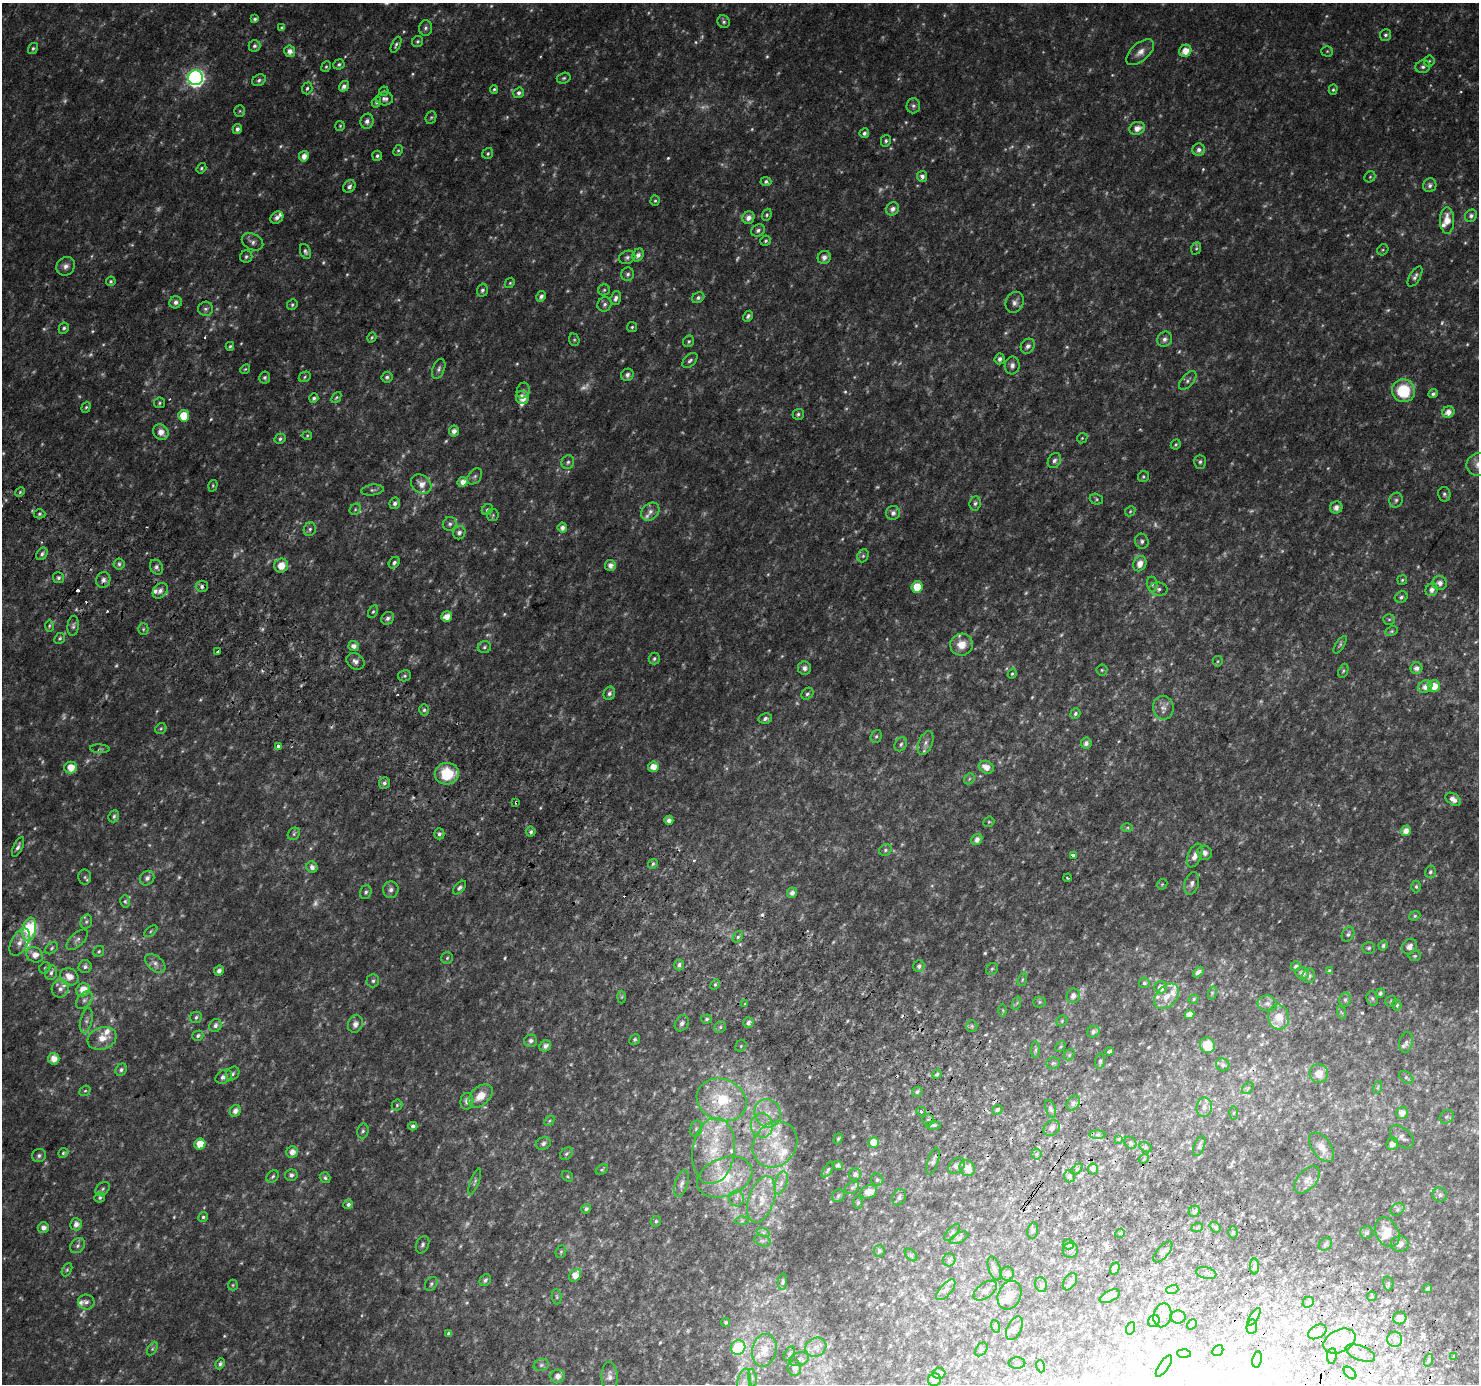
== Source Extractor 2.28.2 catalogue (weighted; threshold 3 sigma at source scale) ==
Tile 6 of 4 x 4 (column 2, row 2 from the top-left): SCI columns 1508-2984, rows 3056-4437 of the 5961 x 6042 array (HDU 1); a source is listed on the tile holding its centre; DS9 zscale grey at full resolution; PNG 1481 x 1386 px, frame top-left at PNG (2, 3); each listed source drawn as its Kron ellipse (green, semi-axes under 4 px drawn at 4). Shown black and unused: <1% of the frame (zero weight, under 2 of 3 exposures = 2% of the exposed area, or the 3 px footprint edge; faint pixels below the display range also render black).
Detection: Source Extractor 2.28.2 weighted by HDU 2 'WHT'; one run over the whole footprint, this tile lists its part. Background 0.0376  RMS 0.0091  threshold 0.0411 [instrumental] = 3 sigma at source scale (4.5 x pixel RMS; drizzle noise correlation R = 1.50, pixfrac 1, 0.0396/0.0396 arcsec/px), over >= 5 px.
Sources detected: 756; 123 too faint to see at this stretch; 3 inside a brighter object's white glare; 11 cosmic-ray / hot-pixel residue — neither listed nor drawn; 34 inside a brighter listed object's ellipse — not listed separately; of the other 585, all 500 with FLUX_AUTO >= 1.18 (the completeness limit of this list) listed and drawn (85 fainter detections not listed), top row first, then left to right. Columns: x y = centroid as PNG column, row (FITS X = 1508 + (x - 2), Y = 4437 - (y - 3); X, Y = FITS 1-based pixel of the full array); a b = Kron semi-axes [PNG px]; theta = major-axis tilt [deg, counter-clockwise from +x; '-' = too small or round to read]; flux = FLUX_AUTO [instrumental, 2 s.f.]
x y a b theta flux
255 19 4 4 - 2
724 22 6 6 - 2.1
282 28 4 3 - 1.8
425 28 8 6 87 2.5
1385 35 6 5 - 2.2
418 41 6 5 - 1.8
396 45 8 4 65 2
254 46 6 6 - 2.3
33 48 6 5 - 1.7
290 51 5 5 - 6.1
1185 51 6 5 - 11
1327 51 5 5 - 1.2
1140 52 17 8 41 7.3
1429 61 5 5 - 1.6
339 64 6 5 - 1.9
326 67 6 4 66 1.3
1423 67 7 6 - 2.8
196 78 7 7 - 280
564 78 7 5 17 1.8
259 80 7 5 30 2.4
344 86 6 4 54 4.2
307 88 6 5 - 2.1
494 89 4 3 - 1.5
1333 90 5 4 - 1.5
384 91 5 4 - 1.2
519 93 5 5 - 2.9
385 99 8 6 4 3.7
376 102 5 4 - 2.4
913 106 7 6 - 2.6
240 111 6 5 - 1.4
431 118 6 5 - 1.5
367 121 7 6 - 4.4
340 126 5 5 - 1.2
1137 128 8 6 20 8.2
237 129 5 4 - 3.5
864 133 5 5 - 2.9
886 141 6 5 - 2
398 150 6 4 62 1.4
1199 150 6 6 - 4
488 153 6 5 - 1.7
304 156 5 5 - 7.1
377 156 5 5 - 2.3
201 168 5 4 - 1.5
922 176 5 5 - 4.1
1370 177 6 5 - 1.4
766 182 5 4 - 2.2
1430 185 7 6 - 2.9
349 186 7 5 41 3.2
655 201 5 4 - 1.4
892 209 7 6 - 4.9
767 215 6 4 69 1.6
1471 216 6 5 - 3
277 218 7 5 36 3.3
748 218 6 6 - 5.8
1447 221 13 7 -90 13
758 230 7 5 28 2.8
765 241 5 4 - 1.6
252 242 11 8 -27 4.2
1196 248 6 5 - 1.5
1383 250 6 5 - 1.4
305 251 8 5 -70 2.4
638 255 7 5 57 4.3
246 257 6 6 - 2.1
627 257 8 6 24 2.7
824 257 7 6 - 5
66 266 10 8 44 4.9
628 274 7 6 - 2.7
1415 277 11 5 59 3.3
111 281 5 4 - 1.5
510 283 5 4 - 1.3
482 290 6 5 - 2.3
604 290 6 5 - 1.5
541 296 6 4 61 3.6
616 298 7 5 71 3.9
698 298 6 5 - 2.5
176 302 6 6 - 4.4
1015 302 11 8 66 4.3
604 304 7 6 - 3
292 305 5 5 - 1.7
205 309 7 7 - 2.8
748 316 6 4 61 2.2
632 327 5 5 - 1.4
64 328 6 5 - 1.9
372 337 5 4 - 1.3
1165 339 8 7 - 3.6
574 340 6 5 - 1.5
689 341 6 5 - 1.7
230 346 4 3 - 1.3
1028 346 8 6 53 4.3
1000 359 5 5 - 3.2
690 360 9 5 44 2.4
1012 365 9 7 87 3.9
245 369 5 4 - 1.2
439 369 10 6 69 3
627 375 6 6 - 3.4
305 377 6 5 - 1.4
387 377 5 5 - 2.6
265 378 6 5 - 1.9
1188 380 11 6 49 3
523 390 8 6 73 2.5
1403 391 11 11 - 42
1433 394 5 4 - 2.3
336 397 6 4 49 1.3
522 397 6 6 - 11
314 398 5 4 - 2.4
159 403 6 5 - 1.6
86 407 6 4 70 1.3
1448 412 6 5 - 7.3
798 414 5 5 - 2.1
184 416 5 5 - 22
454 431 5 5 - 5.1
161 432 8 7 - 8.4
307 436 5 4 - 1.2
1082 438 6 4 44 1.3
280 439 6 5 - 2.1
1176 444 5 4 - 1.5
1054 461 8 6 59 3.2
568 462 7 6 - 2.5
1200 462 7 6 - 2.2
1478 465 11 11 - 7.8
475 476 9 6 50 2.7
1143 477 6 5 - 1.7
463 482 5 5 - 8.1
421 484 11 8 -39 8.7
213 486 6 4 72 1.2
372 490 11 5 7 2.6
20 492 5 4 - 1.4
1444 494 7 6 - 2.3
1096 499 7 5 -17 1.6
1396 500 7 6 - 2.8
395 503 5 5 - 3.2
975 503 7 5 83 2.3
1336 507 6 6 - 5.5
355 509 6 5 - 1.4
487 510 6 5 - 1.9
1130 511 5 4 - 1.3
650 512 10 8 46 5.1
893 513 7 7 - 3.8
39 514 6 4 2 1.6
493 515 6 5 - 1.5
450 524 7 6 - 2.6
562 527 5 4 - 4.6
310 529 7 6 - 2.3
459 533 7 6 - 4
1142 541 7 6 - 2.9
42 554 7 5 52 2.7
863 556 7 5 68 1.9
394 563 6 5 - 2.7
119 564 5 5 - 2.3
1140 564 8 6 63 8.8
610 565 5 5 - 5.8
281 566 7 6 - 13
156 567 8 6 -61 2.8
59 578 5 5 - 2
103 580 8 7 - 3.9
1402 580 5 4 - 1.3
1440 583 7 7 - 5.7
1152 584 7 5 -83 2.4
202 586 6 5 - 2.7
917 587 6 5 - 21
1158 589 9 6 -9 3.1
1432 590 6 6 - 4.6
160 591 8 6 50 4
1401 597 6 5 - 2.4
373 612 6 4 61 1.6
447 617 6 5 - 8.2
388 618 7 6 - 3.4
1389 619 6 5 - 1.6
49 626 6 4 89 1.5
73 626 10 5 84 2.5
143 629 5 5 - 1.5
1392 631 6 4 27 1.4
60 638 6 5 - 1.9
961 645 11 11 - 12
1340 645 10 4 56 1.9
354 646 5 5 - 5.3
484 647 7 6 - 2.1
218 651 3 3 - 5.6
654 659 6 5 - 2
355 661 9 7 -34 4.8
1218 661 5 5 - 1.3
804 668 6 6 - 4.2
1417 668 6 5 - 4.8
1102 670 5 5 - 1.4
1343 671 7 4 70 1.5
1012 674 5 4 - 1.4
405 676 6 5 - 1.8
1434 686 6 6 - 14
1425 687 7 6 - 6.2
609 693 7 5 67 3
807 694 6 5 - 2.4
1163 708 12 10 -81 6.5
424 710 5 5 - 2.3
1075 713 5 4 - 2.2
765 719 7 5 12 2.9
161 729 6 5 - 1.4
876 736 7 5 67 1.9
925 743 12 7 69 4.5
1086 743 5 5 - 4.1
901 744 7 5 56 2.2
278 746 3 3 - 11
100 749 10 3 -3 1.5
653 767 5 5 - 11
986 767 8 6 -25 8.7
70 768 6 6 - 13
447 774 12 10 3 33
969 779 6 4 49 1.6
384 783 6 5 - 2.8
1453 799 8 5 -34 5.6
516 802 4 2 - 1.9
114 816 6 5 - 2
669 820 4 4 - 4.6
989 822 6 5 - 1.2
1127 827 6 4 1 1.4
1406 831 5 5 - 7.7
531 832 5 5 - 2.8
294 834 7 5 48 2
439 834 5 5 - 2.7
977 840 6 5 - 5.5
18 847 10 4 65 3.2
885 850 6 5 - 2
1205 853 7 7 - 4.8
1073 855 3 3 - 7
1195 855 13 6 66 6.2
653 864 5 4 - 1.6
312 867 6 5 - 4.9
1430 872 6 5 - 2.5
85 877 7 6 - 2.2
147 878 8 6 48 3.7
1067 878 4 2 - 1.5
1192 883 11 7 73 4.4
1162 884 6 5 - 1.3
1416 886 6 4 -89 1.9
459 888 8 5 46 2.5
391 890 8 8 - 3.7
366 892 7 5 72 2.3
792 893 5 5 - 4.5
125 901 6 5 - 1.7
1415 916 6 4 23 1.5
86 922 7 5 74 1.9
29 929 12 6 79 110
151 931 7 4 37 1.4
1348 934 8 6 61 2.2
738 937 6 4 53 1.7
77 940 13 6 44 3.8
20 942 15 8 62 6.9
1383 945 5 4 - 1.9
1409 947 8 7 - 5.5
51 948 7 5 43 1.8
1369 948 6 6 - 2
99 951 6 5 - 1.4
35 955 9 7 -31 9
1415 956 6 5 - 1.5
447 958 6 5 - 1.7
155 963 12 7 -41 5
679 965 5 4 - 2.9
919 966 6 5 - 3.5
1296 966 5 4 - 2.7
85 967 6 6 - 2.9
45 968 6 5 - 1.5
992 969 6 5 - 1.7
219 971 5 5 - 4.3
1329 971 3 3 - 1.6
1198 972 6 4 43 3.9
51 973 7 5 72 2.9
1302 973 7 6 - 4.7
1309 976 7 6 - 3.2
69 977 10 8 -32 10
1022 979 7 4 71 1.3
373 981 6 6 - 2.4
1144 983 5 5 - 1.6
715 985 6 4 62 1.7
1161 987 6 6 - 6.2
60 989 9 8 - 5
83 990 7 6 - 15
1212 993 7 4 73 1.5
1380 993 5 4 - 2.3
1073 996 7 6 - 5.2
1167 996 15 10 46 11
622 997 6 4 88 1.2
1372 998 7 5 -74 2
1194 999 5 4 - 1.4
84 1000 10 6 47 3.7
1345 1000 7 5 76 2.1
1391 1001 6 5 - 1.6
1039 1002 6 5 - 1.6
1017 1003 7 4 71 1.4
1267 1003 10 8 -8 4.2
745 1004 3 2 - 2.9
1397 1005 5 5 - 2.3
1003 1010 6 4 -89 1.2
1341 1012 6 4 -70 1.3
1189 1014 5 4 - 7.1
196 1017 6 5 - 2.2
1278 1017 12 10 -78 14
707 1019 5 4 - 1.6
86 1021 13 6 76 3.6
1062 1021 6 5 - 1.3
682 1023 8 6 61 3.5
748 1023 5 5 - 3.2
355 1024 9 7 70 5.5
215 1025 7 6 - 3.5
972 1026 6 5 - 1.7
720 1027 6 5 - 2
1093 1032 6 5 - 3.1
198 1036 6 5 - 2
102 1038 15 11 19 13
635 1039 5 5 - 1.6
531 1041 6 6 - 3
1406 1042 10 6 79 2.9
1207 1045 8 7 - 16
545 1046 6 5 - 4.5
741 1046 6 5 - 1.5
1061 1047 6 4 44 1.2
1036 1050 8 4 89 1.9
1109 1051 4 3 - 2
1069 1055 6 4 47 1.5
54 1059 6 5 - 10
1100 1061 7 5 80 1.8
1053 1063 7 5 2 2
1223 1065 7 6 - 2.9
121 1070 6 5 - 2.3
233 1074 7 6 - 2.4
937 1074 5 4 - 1.8
1319 1074 9 9 - 10
224 1077 9 6 30 4.9
1406 1077 8 5 -38 2
1378 1087 6 4 71 1.3
1248 1088 6 5 - 1.7
85 1091 6 5 - 1.5
917 1092 5 4 - 2.3
480 1096 14 9 42 13
722 1100 25 20 -20 60
467 1101 8 6 83 4.7
1073 1103 8 6 61 3.1
397 1105 5 5 - 1.4
1204 1107 10 7 82 5.4
1051 1109 9 5 -72 2.2
997 1110 5 4 - 2.2
235 1111 6 5 - 5.4
921 1112 5 4 - 2
768 1113 14 13 - 15
1234 1113 6 4 89 1.5
1402 1113 6 6 - 6.5
1447 1117 7 6 - 2.2
928 1120 6 5 - 1.9
549 1121 6 4 46 1.4
762 1125 12 11 - 12
934 1125 7 3 0 1.7
413 1126 4 4 - 2.8
1052 1128 9 7 38 4.3
696 1129 8 6 74 2.3
363 1131 7 5 75 2
1097 1135 8 4 0 2.3
1402 1137 14 8 -43 5
838 1139 6 4 71 1.6
1119 1139 3 3 - 4.2
874 1142 5 5 - 17
1130 1143 6 5 - 2
200 1144 5 5 - 16
543 1144 7 6 - 3.3
775 1144 24 21 50 36
1392 1144 6 5 - 6.1
1199 1146 10 5 69 2.8
1146 1147 7 4 -27 1.9
1321 1147 17 9 -54 8.5
714 1151 33 21 82 49
292 1152 6 5 - 7.1
63 1153 5 4 - 1.6
566 1154 7 5 45 2.1
1036 1154 5 5 - 2
39 1155 7 6 - 2.6
1144 1159 5 4 - 1.4
933 1161 14 5 72 3.4
838 1165 5 4 - 2.2
957 1166 9 6 39 4.7
967 1168 8 7 - 9.9
1077 1169 6 4 45 1.6
1093 1169 5 5 - 5.5
602 1170 6 4 28 1.4
828 1170 9 4 56 1.8
855 1174 6 6 - 3.3
291 1175 6 5 - 2.8
273 1176 7 5 46 2.1
567 1176 6 5 - 1.3
1070 1176 6 5 - 2.5
725 1177 28 19 20 45
325 1178 5 5 - 1.8
877 1180 6 6 - 2.1
1307 1180 16 9 47 6.4
475 1182 14 4 69 2.3
781 1183 12 6 71 5
682 1184 14 6 72 4.4
852 1188 8 5 35 2.3
103 1189 8 5 42 2.4
869 1192 9 6 22 9.3
1440 1195 7 7 - 3.1
838 1196 7 6 - 2.2
100 1197 5 5 - 2.1
899 1197 8 6 64 3.3
736 1198 8 7 - 4
761 1199 24 13 72 20
858 1203 6 5 - 1.7
348 1204 5 4 - 3.6
586 1209 5 4 - 2.6
1398 1209 7 6 - 2.1
1194 1211 6 5 - 2.4
203 1217 5 4 - 1.9
656 1221 5 5 - 1.8
742 1221 7 4 2 1.5
76 1224 6 5 - 5.8
1215 1227 6 4 -39 1.9
43 1228 5 5 - 4.9
1197 1228 6 4 20 1.3
1033 1231 8 5 80 1.7
763 1232 7 4 -18 2.1
952 1232 10 5 49 2.5
1233 1232 6 4 -89 2
1387 1232 16 11 -62 14
1120 1233 5 4 - 1.3
1367 1233 6 6 - 1.9
959 1238 10 5 25 2.5
762 1241 9 5 -18 2.4
1068 1244 6 5 - 2.9
1325 1244 7 5 39 2.2
1400 1244 9 8 - 5.2
423 1245 9 6 66 2.7
78 1246 8 6 47 2.8
1070 1250 7 7 - 2.8
879 1251 6 5 - 2.4
561 1252 7 5 69 1.6
1163 1252 13 6 49 3.1
911 1255 7 4 -45 1.9
949 1260 6 6 - 2.2
1255 1266 8 4 90 2
994 1268 12 5 -72 3.3
1115 1268 6 4 71 6.5
67 1270 7 4 63 1.5
1206 1273 10 5 -12 2.9
1007 1274 7 6 - 4.1
575 1275 7 5 54 11
485 1280 6 5 - 2.3
783 1282 8 4 86 1.8
1070 1282 9 6 58 3.1
1388 1283 7 5 -80 1.6
431 1284 7 5 56 2.3
233 1285 5 5 - 1.2
1041 1285 8 6 -69 2.6
1428 1289 4 4 - 2.3
946 1290 13 5 49 4.2
1172 1290 6 4 17 1.7
985 1291 13 7 36 4.2
1009 1295 15 11 67 11
1110 1296 11 5 26 4.5
1372 1296 5 4 - 1.3
557 1297 8 5 -84 1.9
86 1302 8 7 - 3.5
1308 1302 6 5 - 1.7
1162 1315 12 9 76 7.3
1178 1317 8 6 -1 2.8
1254 1317 10 4 57 2
1400 1318 6 6 - 9.5
1154 1321 6 5 - 2.2
726 1322 4 4 - 1.7
1192 1324 5 3 - 1.8
995 1326 6 4 -70 1.4
1252 1327 7 5 83 1.7
1014 1328 13 7 64 4.5
1131 1328 6 4 71 1.4
1317 1332 10 6 29 6
449 1334 4 3 - 2.7
1395 1339 7 7 - 4.3
1340 1341 17 11 26 16
816 1347 11 9 27 6.8
738 1348 7 7 - 74
152 1349 7 4 59 1.8
981 1349 7 5 51 1.8
764 1350 16 12 78 18
1218 1350 6 5 - 3.3
1360 1353 15 7 -21 6.2
789 1354 8 4 60 1.8
1184 1354 6 4 -2 1.6
1332 1356 8 4 84 1.6
1454 1357 4 3 - 1.2
799 1359 10 6 19 3.5
1257 1359 8 4 80 2.6
1429 1360 6 4 74 1.3
1017 1363 8 5 0 2
220 1364 6 4 67 2
541 1365 8 6 16 2.5
1040 1366 6 4 -71 1.2
1164 1366 12 5 56 2.5
794 1368 8 6 -88 6
939 1373 6 5 - 5.4
1350 1373 7 4 -45 2.1
558 1376 7 6 - 5.6
610 1376 14 8 -89 5.8
752 1378 9 4 -81 2.4
934 1380 6 6 - 7.8
744 1382 13 6 78 5.7
Overlapping masked pixels (flux is a lower limit): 3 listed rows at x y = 202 586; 516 802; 997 1110
Isophote crosses this tile's border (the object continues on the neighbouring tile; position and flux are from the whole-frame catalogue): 2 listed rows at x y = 1478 465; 744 1382